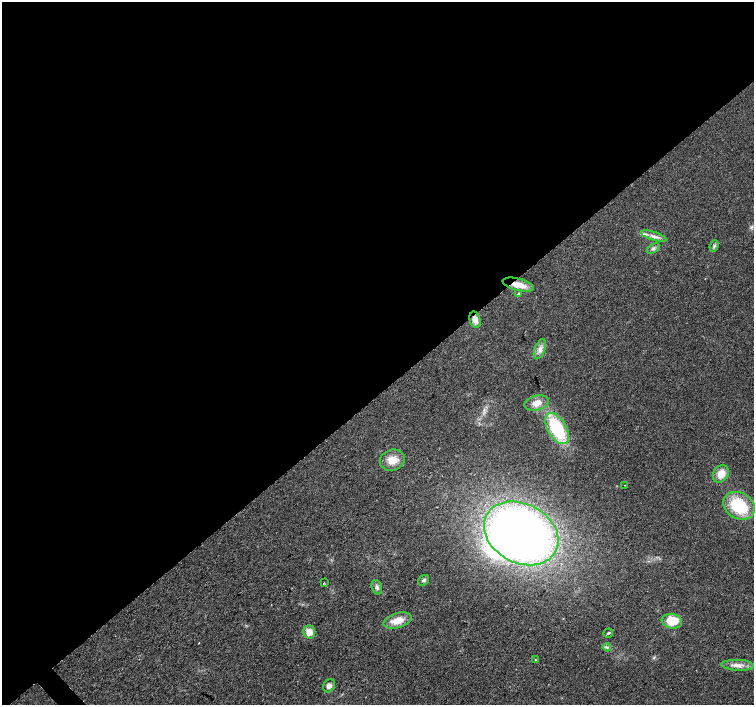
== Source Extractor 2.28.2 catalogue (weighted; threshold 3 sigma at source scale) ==
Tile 2 of 4 x 4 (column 2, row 1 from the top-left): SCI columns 1509-3011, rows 4432-5837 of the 6018 x 5985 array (HDU 1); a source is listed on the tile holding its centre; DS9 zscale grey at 2 x 2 block average (1 PNG px = mean of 2 x 2 image px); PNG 756 x 707 px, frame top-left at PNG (2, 2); each listed source drawn as its Kron ellipse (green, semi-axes under 4 px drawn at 4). Shown black and unused: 56% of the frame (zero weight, under 2 of 3 exposures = <1% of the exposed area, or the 3 px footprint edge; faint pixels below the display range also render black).
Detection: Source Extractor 2.28.2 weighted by HDU 2 'WHT'; one run over the whole footprint, this tile lists its part. Background 0.024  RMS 0.0063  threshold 0.0282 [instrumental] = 3 sigma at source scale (4.5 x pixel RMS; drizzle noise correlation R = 1.50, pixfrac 1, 0.0396/0.0396 arcsec/px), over >= 5 px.
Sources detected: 29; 1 inside a brighter object's white glare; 2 cosmic-ray / hot-pixel residue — neither listed nor drawn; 1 inside a brighter listed object's ellipse — not listed separately; the other 25 listed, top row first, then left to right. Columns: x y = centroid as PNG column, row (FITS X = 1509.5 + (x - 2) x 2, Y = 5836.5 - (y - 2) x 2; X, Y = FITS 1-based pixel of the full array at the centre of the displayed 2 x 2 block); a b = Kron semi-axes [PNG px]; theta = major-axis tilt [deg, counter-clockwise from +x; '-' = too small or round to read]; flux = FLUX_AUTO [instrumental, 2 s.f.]
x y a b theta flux
654 236 13 3 -17 6.3
714 246 6 4 67 2.8
653 248 7 3 34 3.3
518 285 16 6 -15 19
519 294 3 3 - 4.2
475 320 8 5 -77 12
540 349 10 5 70 8.1
537 403 12 7 13 13
557 429 17 9 -59 98
392 460 13 10 17 20
721 474 9 7 57 18
625 485 2 2 - 0.64
739 506 17 13 -30 76
521 533 39 29 -28 950
423 580 6 4 38 3.4
324 583 2 2 - 1.4
377 587 7 5 -70 4.9
397 621 14 7 16 19
672 621 10 7 -10 35
309 632 6 6 - 14
608 633 5 3 - 1.9
607 647 4 2 - 1.9
535 660 2 2 - 6.9
738 665 16 5 -2 11
329 686 7 5 54 5.5
Overlapping masked pixels (flux is a lower limit): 2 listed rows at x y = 518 285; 475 320